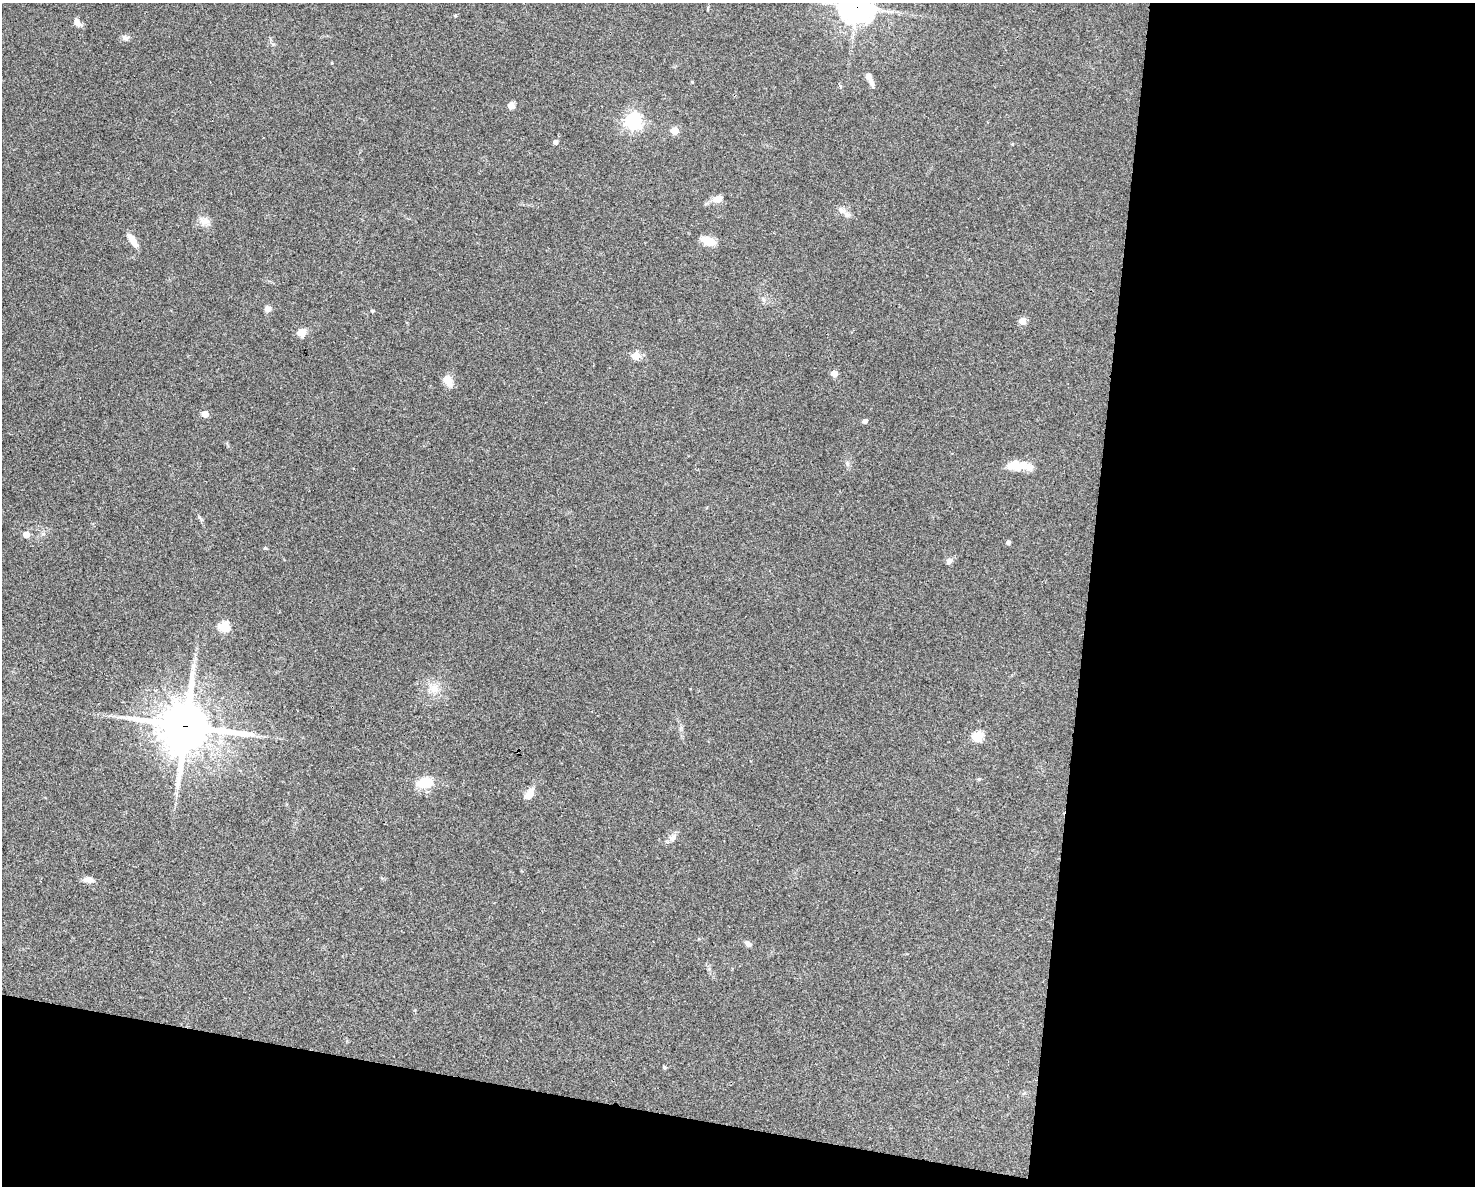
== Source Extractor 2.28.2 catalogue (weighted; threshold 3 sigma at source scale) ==
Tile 12 of 3 x 4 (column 3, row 4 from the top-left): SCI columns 3175-4647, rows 2-1185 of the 4759 x 4740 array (HDU 1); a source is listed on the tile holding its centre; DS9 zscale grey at full resolution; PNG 1477 x 1188 px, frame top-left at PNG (2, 3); no overlay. Shown black and unused: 32% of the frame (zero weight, under 3 of 4 exposures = <1% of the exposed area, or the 3 px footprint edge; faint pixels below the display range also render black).
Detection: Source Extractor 2.28.2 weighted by HDU 2 'WHT'; one run over the whole footprint, this tile lists its part. Background 0.0622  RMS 0.0051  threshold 0.023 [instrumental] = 3 sigma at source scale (4.5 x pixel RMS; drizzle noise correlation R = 1.50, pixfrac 1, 0.05/0.05 arcsec/px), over >= 5 px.
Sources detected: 43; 2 inside a brighter listed object's ellipse — not listed separately; the other 41 listed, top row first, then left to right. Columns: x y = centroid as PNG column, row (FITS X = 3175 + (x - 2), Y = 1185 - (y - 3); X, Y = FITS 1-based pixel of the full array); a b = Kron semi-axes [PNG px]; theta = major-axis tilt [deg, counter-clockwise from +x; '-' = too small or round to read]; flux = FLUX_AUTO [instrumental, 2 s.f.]
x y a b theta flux
857 7 11 10 - 660
78 23 13 6 -52 2.4
126 38 9 7 -10 1.6
869 77 11 7 -65 2.7
692 82 3 3 - 0.47
511 105 7 7 - 2.7
633 121 7 6 - 180
674 130 5 5 - 11
556 142 5 4 - 1.9
1012 144 4 3 - 0.47
717 199 14 9 17 4.1
842 210 11 7 -42 2.6
204 221 14 11 -3 3.9
133 240 16 6 -57 5.7
709 241 15 8 -21 8.1
763 299 7 4 -71 0.91
268 309 9 9 - 1.8
372 311 4 4 - 0.8
1022 321 5 5 - 7.7
302 332 8 7 - 6
636 356 5 5 - 15
834 373 5 5 - 5.1
448 381 11 9 -56 5.9
205 414 5 4 - 9.3
865 421 5 4 - 2
1013 464 18 12 28 5.4
1030 467 19 9 -5 3.2
26 534 5 4 - 6.6
1008 543 5 4 - 1.4
949 561 9 6 46 2
224 626 6 5 - 34
434 688 14 9 36 4.4
186 726 18 17 - 2200
978 736 6 5 - 31
979 779 5 4 - 0.65
424 783 15 9 8 14
529 794 14 8 54 5.3
673 838 10 7 21 2.1
88 880 13 7 -5 2.8
748 944 9 6 -45 1.7
664 1067 4 3 - 0.73
Overlapping masked pixels (flux is a lower limit): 2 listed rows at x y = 857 7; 186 726
Isophote crosses this tile's border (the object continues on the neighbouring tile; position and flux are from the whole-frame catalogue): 1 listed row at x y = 857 7
Unlisted compact peaks at least as high as the median listed source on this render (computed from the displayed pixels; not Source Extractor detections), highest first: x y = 265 548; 199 517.